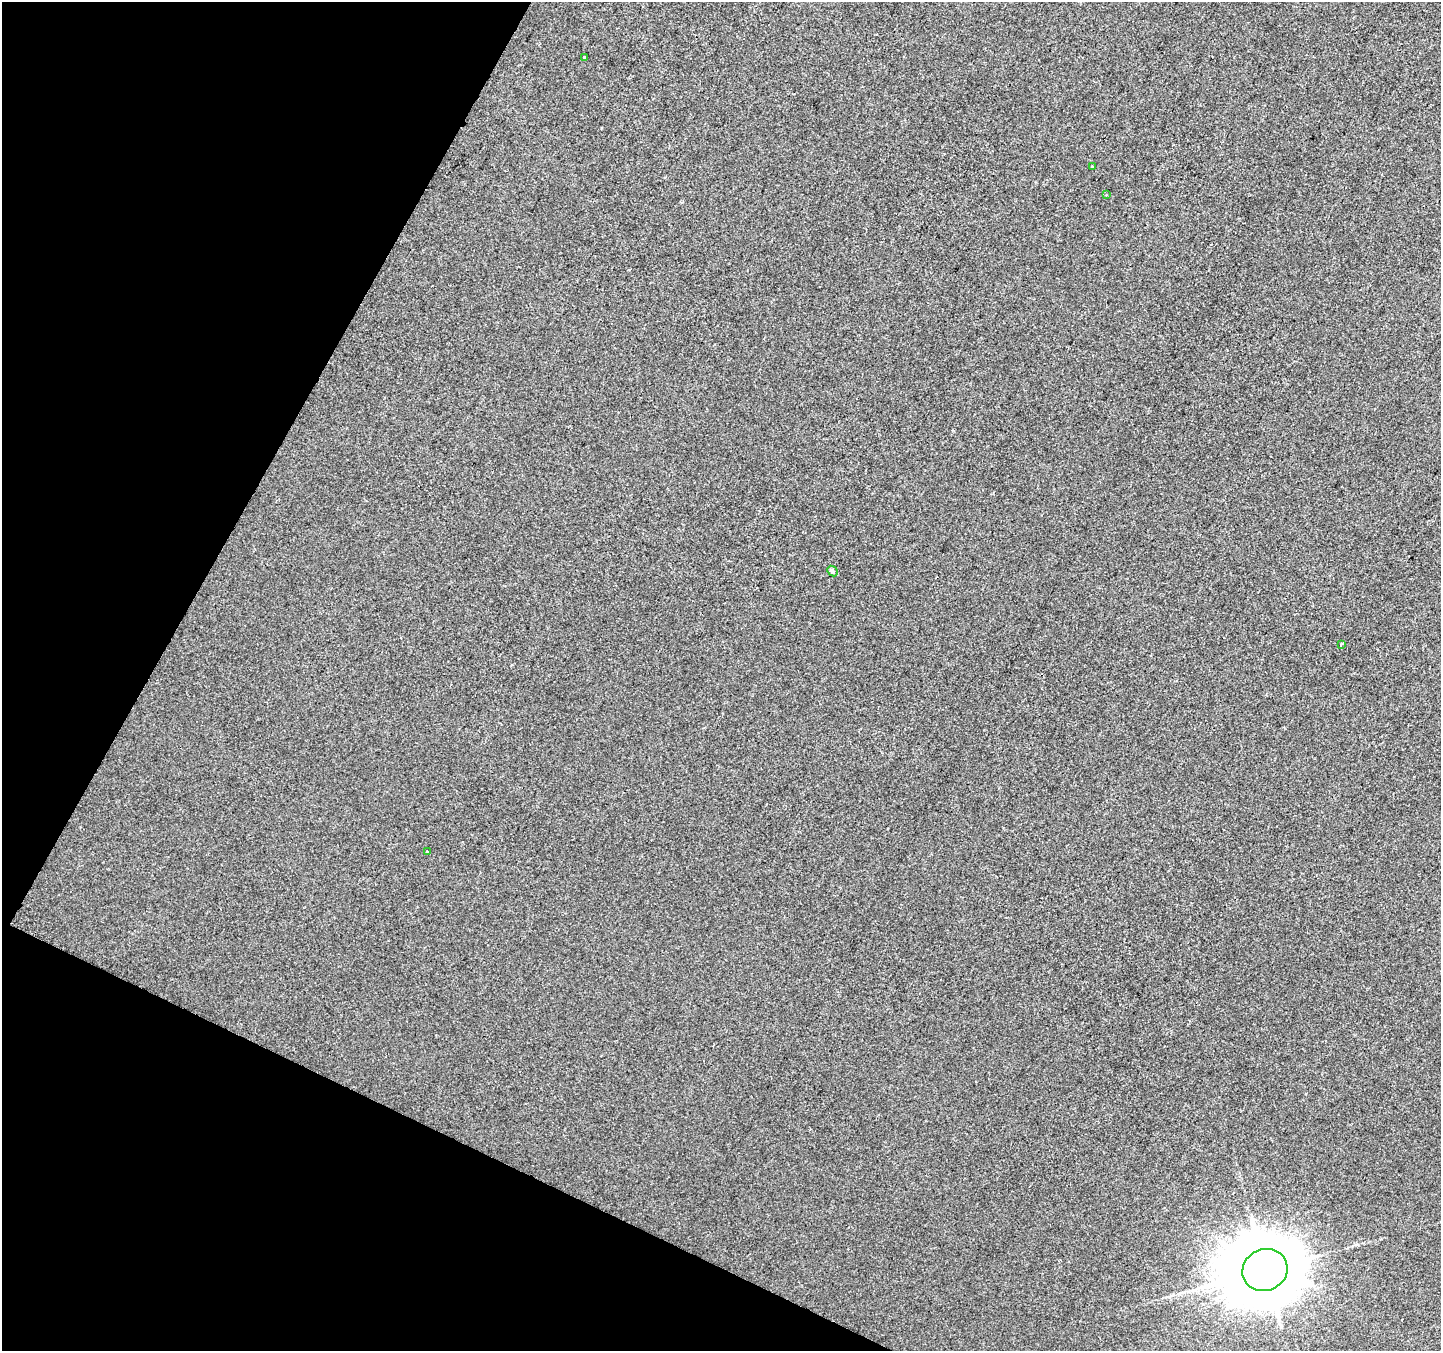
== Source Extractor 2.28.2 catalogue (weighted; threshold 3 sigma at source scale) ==
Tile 9 of 4 x 4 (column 1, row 3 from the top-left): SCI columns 9-1447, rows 1615-2963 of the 5763 x 5861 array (HDU 1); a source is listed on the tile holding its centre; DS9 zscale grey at full resolution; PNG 1443 x 1353 px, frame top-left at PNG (2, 2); each listed source drawn as its Kron ellipse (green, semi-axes under 4 px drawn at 4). Shown black and unused: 23% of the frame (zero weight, under 2 of 3 exposures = <1% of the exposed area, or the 3 px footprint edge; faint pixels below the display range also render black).
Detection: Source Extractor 2.28.2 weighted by HDU 2 'WHT'; one run over the whole footprint, this tile lists its part. Background 0.00112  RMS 0.0057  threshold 0.0257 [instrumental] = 3 sigma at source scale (4.5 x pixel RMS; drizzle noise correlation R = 1.50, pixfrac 1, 0.0396/0.0396 arcsec/px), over >= 5 px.
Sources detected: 7; all 7 listed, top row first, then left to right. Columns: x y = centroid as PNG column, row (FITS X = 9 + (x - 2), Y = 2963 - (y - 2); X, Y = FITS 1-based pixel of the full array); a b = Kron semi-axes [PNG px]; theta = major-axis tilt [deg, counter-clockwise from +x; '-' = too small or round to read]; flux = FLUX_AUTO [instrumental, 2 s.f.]
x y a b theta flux
585 57 3 3 - 0.69
1093 167 3 3 - 3.8
1106 195 3 3 - 0.42
832 571 6 4 -44 2.2
1341 645 4 3 - 0.72
427 851 3 2 - 0.47
1265 1270 23 21 25 8000